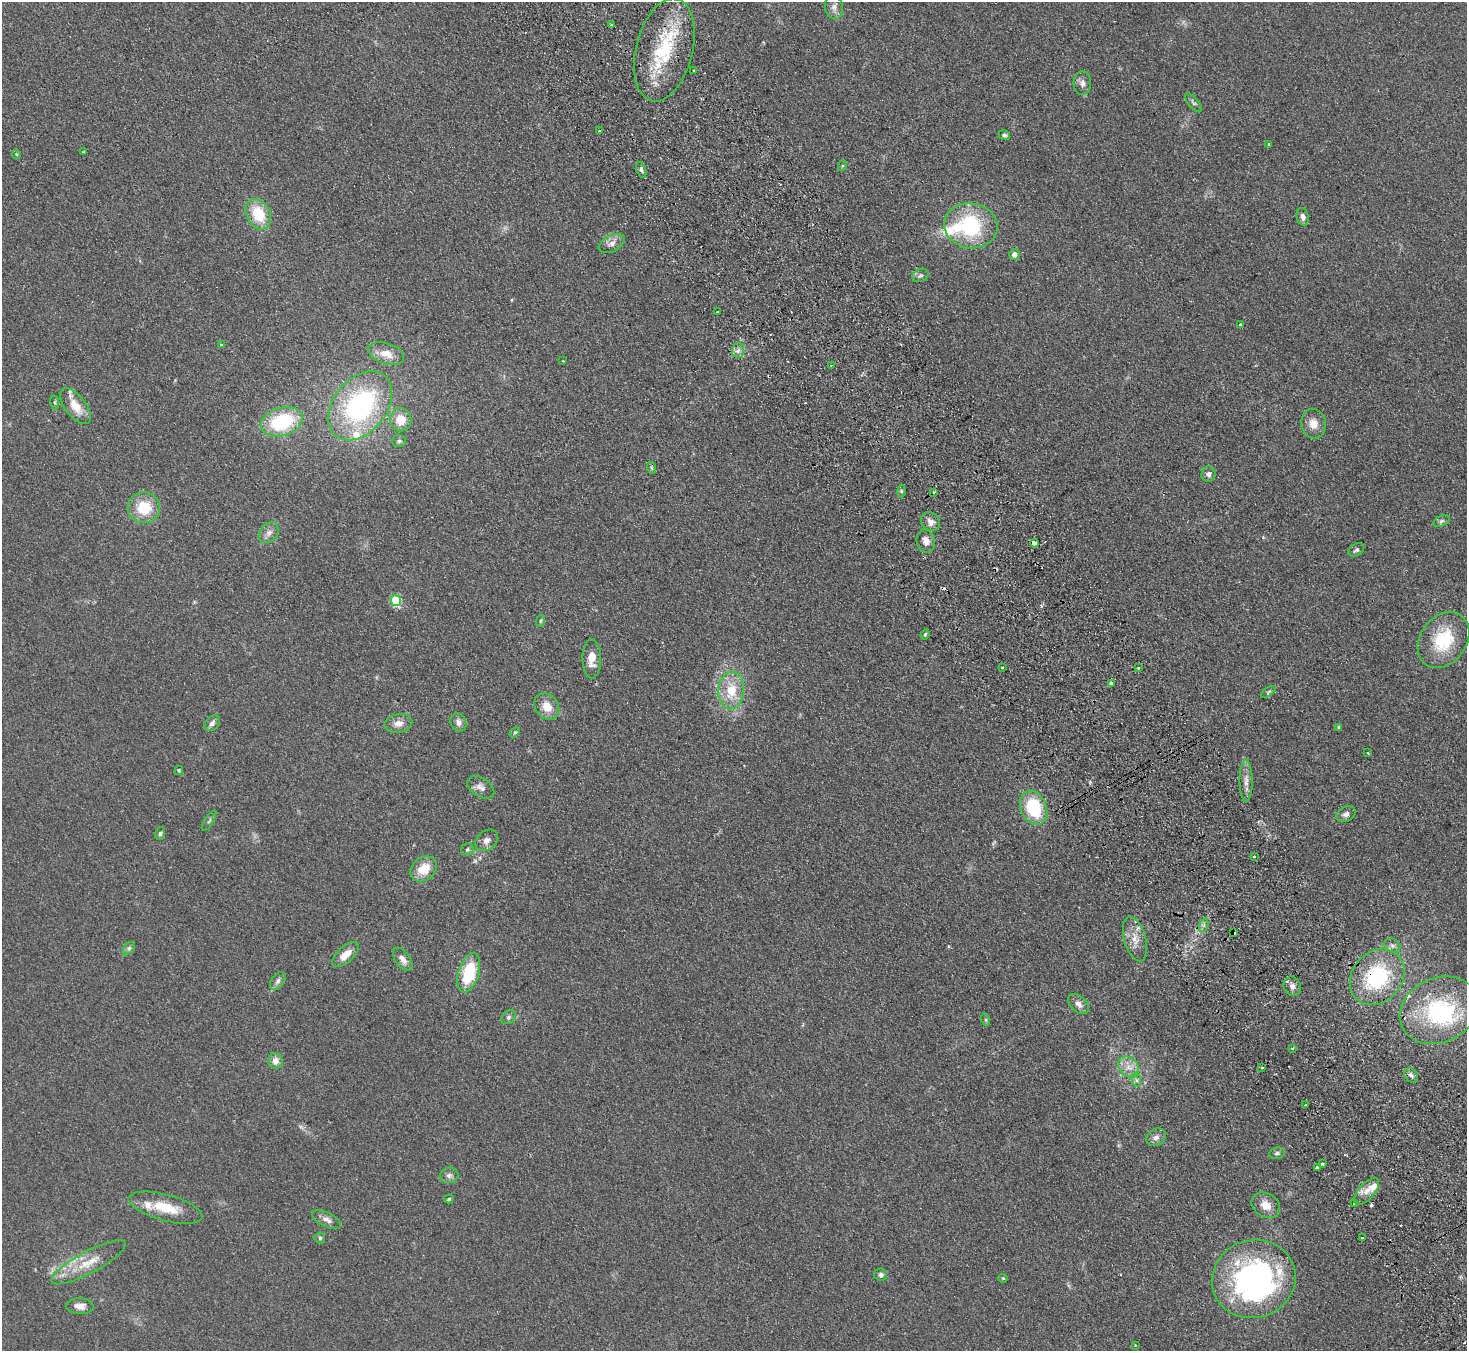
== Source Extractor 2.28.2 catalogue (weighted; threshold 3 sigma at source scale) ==
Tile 6 of 4 x 4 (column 2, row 2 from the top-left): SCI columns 1516-2980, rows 2891-4239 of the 5958 x 5920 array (HDU 1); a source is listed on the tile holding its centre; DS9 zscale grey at full resolution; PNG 1469 x 1353 px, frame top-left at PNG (2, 2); each listed source drawn as its Kron ellipse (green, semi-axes under 4 px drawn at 4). Shown black and unused: <1% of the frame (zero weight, under 2 of 3 exposures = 3% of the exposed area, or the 3 px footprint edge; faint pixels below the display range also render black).
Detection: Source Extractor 2.28.2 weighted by HDU 2 'WHT'; one run over the whole footprint, this tile lists its part. Background 0.153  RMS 0.013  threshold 0.0573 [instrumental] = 3 sigma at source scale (4.5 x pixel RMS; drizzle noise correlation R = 1.50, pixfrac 1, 0.05/0.05 arcsec/px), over >= 5 px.
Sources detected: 127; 1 too faint to see at this stretch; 2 inside a brighter object's white glare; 5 cosmic-ray / hot-pixel residue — neither listed nor drawn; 6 inside a brighter listed object's ellipse — not listed separately; the other 113 listed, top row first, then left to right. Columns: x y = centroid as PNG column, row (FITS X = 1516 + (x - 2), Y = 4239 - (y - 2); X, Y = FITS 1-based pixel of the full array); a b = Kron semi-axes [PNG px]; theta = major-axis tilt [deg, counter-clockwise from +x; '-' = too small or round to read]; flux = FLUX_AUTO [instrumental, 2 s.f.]
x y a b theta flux
834 7 11 9 -80 7
611 25 3 2 - 1.8
664 50 52 28 76 92
694 70 3 2 - 2
1082 83 12 8 -90 5.9
1193 103 12 5 -51 2.9
599 131 3 2 - 1.8
1004 135 6 5 - 2.5
1269 144 3 3 - 5.5
83 152 3 2 - 2.2
16 154 5 3 - 1
842 166 5 3 - 1.3
641 170 8 5 -69 2.7
258 214 16 11 -61 41
1303 217 9 6 -76 5.2
971 226 27 22 -9 100
612 243 14 8 28 7.8
1014 254 5 5 - 6.8
920 275 8 6 25 3
717 312 3 3 - 2.6
1240 325 3 3 - 3.1
222 345 4 3 - 1.8
738 350 7 6 - 4.2
386 354 18 10 -19 15
563 361 2 2 - 1
831 365 3 2 - 1.3
55 402 7 3 -82 1.9
75 406 21 10 -52 21
360 406 39 26 51 190
401 420 11 10 - 19
282 422 21 14 18 86
1313 424 15 12 -79 12
399 441 7 6 - 2.7
652 468 6 4 -70 1.6
1208 474 8 7 - 4.4
901 491 6 4 -89 2
934 492 2 2 - 1.2
144 508 16 15 - 35
1441 521 8 5 28 2.6
930 522 10 8 -46 8.1
269 533 11 8 49 6.4
926 541 11 9 -74 8.7
1034 543 4 4 - 17
1356 550 8 6 29 2.8
396 601 5 5 - 96
540 621 6 3 71 1.5
925 634 5 4 - 1.7
1443 640 30 23 53 60
592 659 20 9 -89 14
1002 667 3 3 - 3.4
1138 667 3 3 - 3.4
1111 683 3 3 - 6.2
731 690 19 12 85 31
1268 692 8 4 36 1.8
547 707 14 11 -52 17
458 722 10 7 -64 5.9
212 723 9 6 47 5
398 723 14 9 11 9.4
1339 727 4 4 - 2.3
515 732 6 4 41 1.8
1368 753 3 2 - 0.88
179 770 4 4 - 1.3
1246 781 21 6 -89 9.5
481 787 15 9 -33 6.9
1034 808 18 13 -68 64
1346 814 10 7 26 5.2
209 821 11 3 59 1.9
160 834 6 5 - 2.1
487 840 12 9 38 7.1
467 849 6 6 - 2.4
1254 856 3 3 - 1.5
424 869 14 11 38 23
1204 925 7 4 71 2.6
1233 933 4 3 - 4.7
1135 939 23 11 -74 15
1392 945 8 6 -36 4.3
129 948 7 4 45 2.6
345 955 16 8 42 15
403 959 13 7 -54 8.1
469 973 20 10 73 56
1377 977 30 25 49 110
278 981 10 6 53 4.2
1292 986 10 8 -66 6.2
1078 1004 12 7 -44 6.8
1439 1010 40 32 25 120
508 1017 8 6 41 3.6
986 1020 6 4 -71 1.4
1292 1048 3 2 - 1.3
275 1061 8 7 - 7.4
1129 1067 12 9 -45 11
1262 1067 3 2 - 2.3
1411 1075 7 6 - 3.6
1136 1080 7 4 -89 2.5
1305 1105 2 2 - 0.82
1156 1137 10 8 27 5.7
1277 1153 8 6 9 2.9
1322 1164 3 3 - 2.8
1317 1167 3 3 - 8.2
449 1175 9 7 17 4.5
1366 1191 16 8 48 11
449 1199 5 3 - 2
1355 1204 3 3 - 28
1266 1205 15 11 -34 14
165 1208 38 13 -15 34
327 1220 16 7 -25 6.5
320 1238 5 5 - 2
1363 1238 3 2 - 3.7
88 1262 42 11 28 28
881 1275 6 6 - 4.1
1003 1278 5 4 - 1.1
1254 1279 42 39 19 320
80 1306 14 8 -2 8.8
1135 1345 3 2 - 0.97
Overlapping masked pixels (flux is a lower limit): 3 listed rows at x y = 664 50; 1233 933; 1377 977